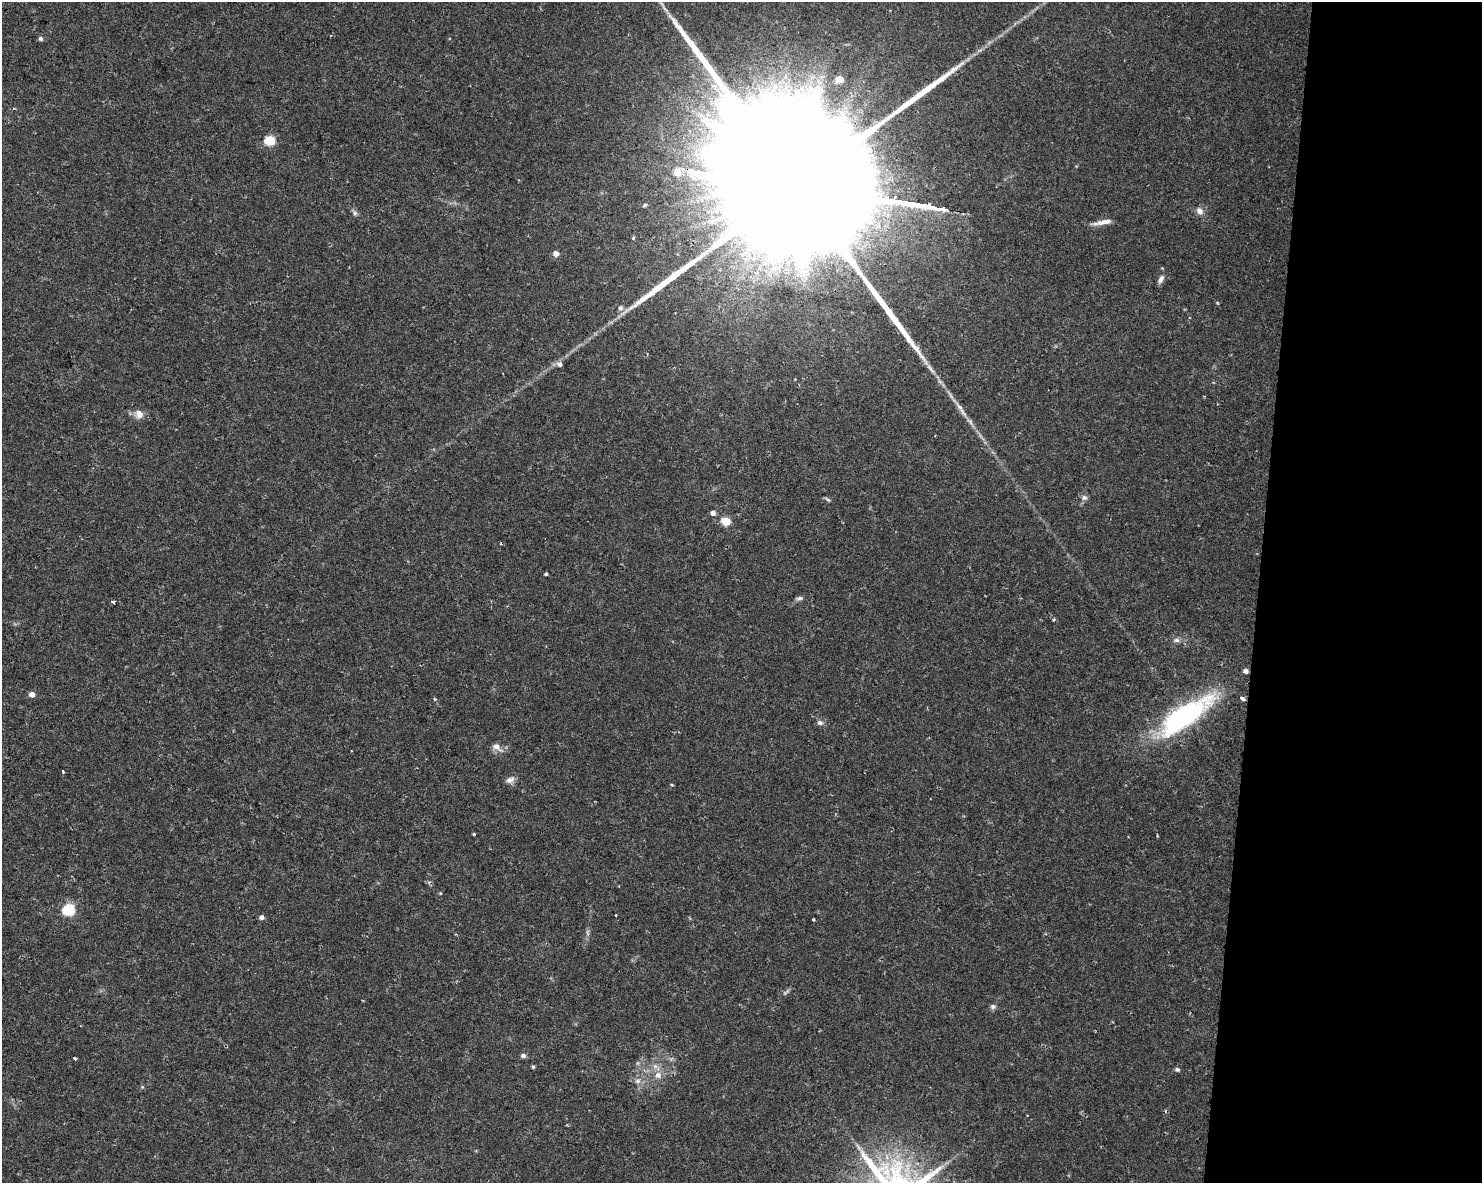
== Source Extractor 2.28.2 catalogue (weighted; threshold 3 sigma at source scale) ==
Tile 9 of 3 x 4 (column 3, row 3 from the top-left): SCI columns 3249-4728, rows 1182-2362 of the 4958 x 4735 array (HDU 1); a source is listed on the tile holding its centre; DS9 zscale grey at full resolution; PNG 1484 x 1185 px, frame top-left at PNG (2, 2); no overlay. Shown black and unused: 15% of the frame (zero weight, under 2 of 3 exposures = <1% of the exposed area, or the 3 px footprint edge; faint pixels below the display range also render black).
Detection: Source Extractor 2.28.2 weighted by HDU 2 'WHT'; one run over the whole footprint, this tile lists its part. Background 0.0302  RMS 0.0033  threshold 0.0149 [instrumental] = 3 sigma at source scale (4.5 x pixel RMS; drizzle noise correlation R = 1.50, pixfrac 1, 0.0396/0.0396 arcsec/px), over >= 5 px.
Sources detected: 53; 1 too faint to see at this stretch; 1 inside a brighter object's white glare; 2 cosmic-ray / hot-pixel residue — not listed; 3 inside a brighter listed object's ellipse — not listed separately; the other 46 listed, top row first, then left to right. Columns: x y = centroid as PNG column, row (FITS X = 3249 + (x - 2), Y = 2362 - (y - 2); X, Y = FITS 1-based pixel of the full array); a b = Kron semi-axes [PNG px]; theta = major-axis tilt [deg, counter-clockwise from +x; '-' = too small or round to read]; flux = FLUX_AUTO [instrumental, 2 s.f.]
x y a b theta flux
665 9 17 3 -56 1.6
40 39 6 5 - 0.7
839 79 6 6 - 5.9
270 140 5 5 - 21
809 187 170 30 -9 76000
1200 211 10 8 -56 2
355 213 7 6 - 0.89
1103 222 26 5 11 2.7
556 254 6 5 - 2.1
1161 279 11 6 63 1.4
620 308 7 7 - 1.2
560 364 4 4 - 2
930 368 22 5 -53 2.6
961 409 32 5 -56 3.8
139 414 13 11 -48 2.6
1084 498 8 7 - 1.1
827 499 9 3 -36 0.51
713 513 5 5 - 1.7
725 521 5 5 - 12
546 574 3 3 - 0.5
799 598 8 5 7 0.95
113 602 3 3 - 12
1053 620 5 4 - 0.46
1176 640 8 6 -3 1.1
32 694 5 5 - 2.5
1242 699 5 3 - 3.2
1190 714 79 21 35 52
820 723 9 6 -21 1.1
497 747 16 7 -36 2.3
63 771 4 3 - 1
510 780 12 7 23 1.8
474 834 3 3 - 0.97
1157 836 3 2 - 0.36
440 893 5 3 - 0.29
69 910 6 5 - 36
261 917 5 5 - 1.2
814 919 3 3 - 0.63
587 933 11 4 -90 0.89
993 1007 8 7 - 0.94
523 1056 6 5 - 1.1
75 1058 3 3 - 2
533 1067 5 4 - 0.51
1177 1070 7 5 -12 0.68
658 1075 10 9 - 2.4
638 1081 8 7 - 1.5
142 1087 6 3 73 0.35
Overlapping masked pixels (flux is a lower limit): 1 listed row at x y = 809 187